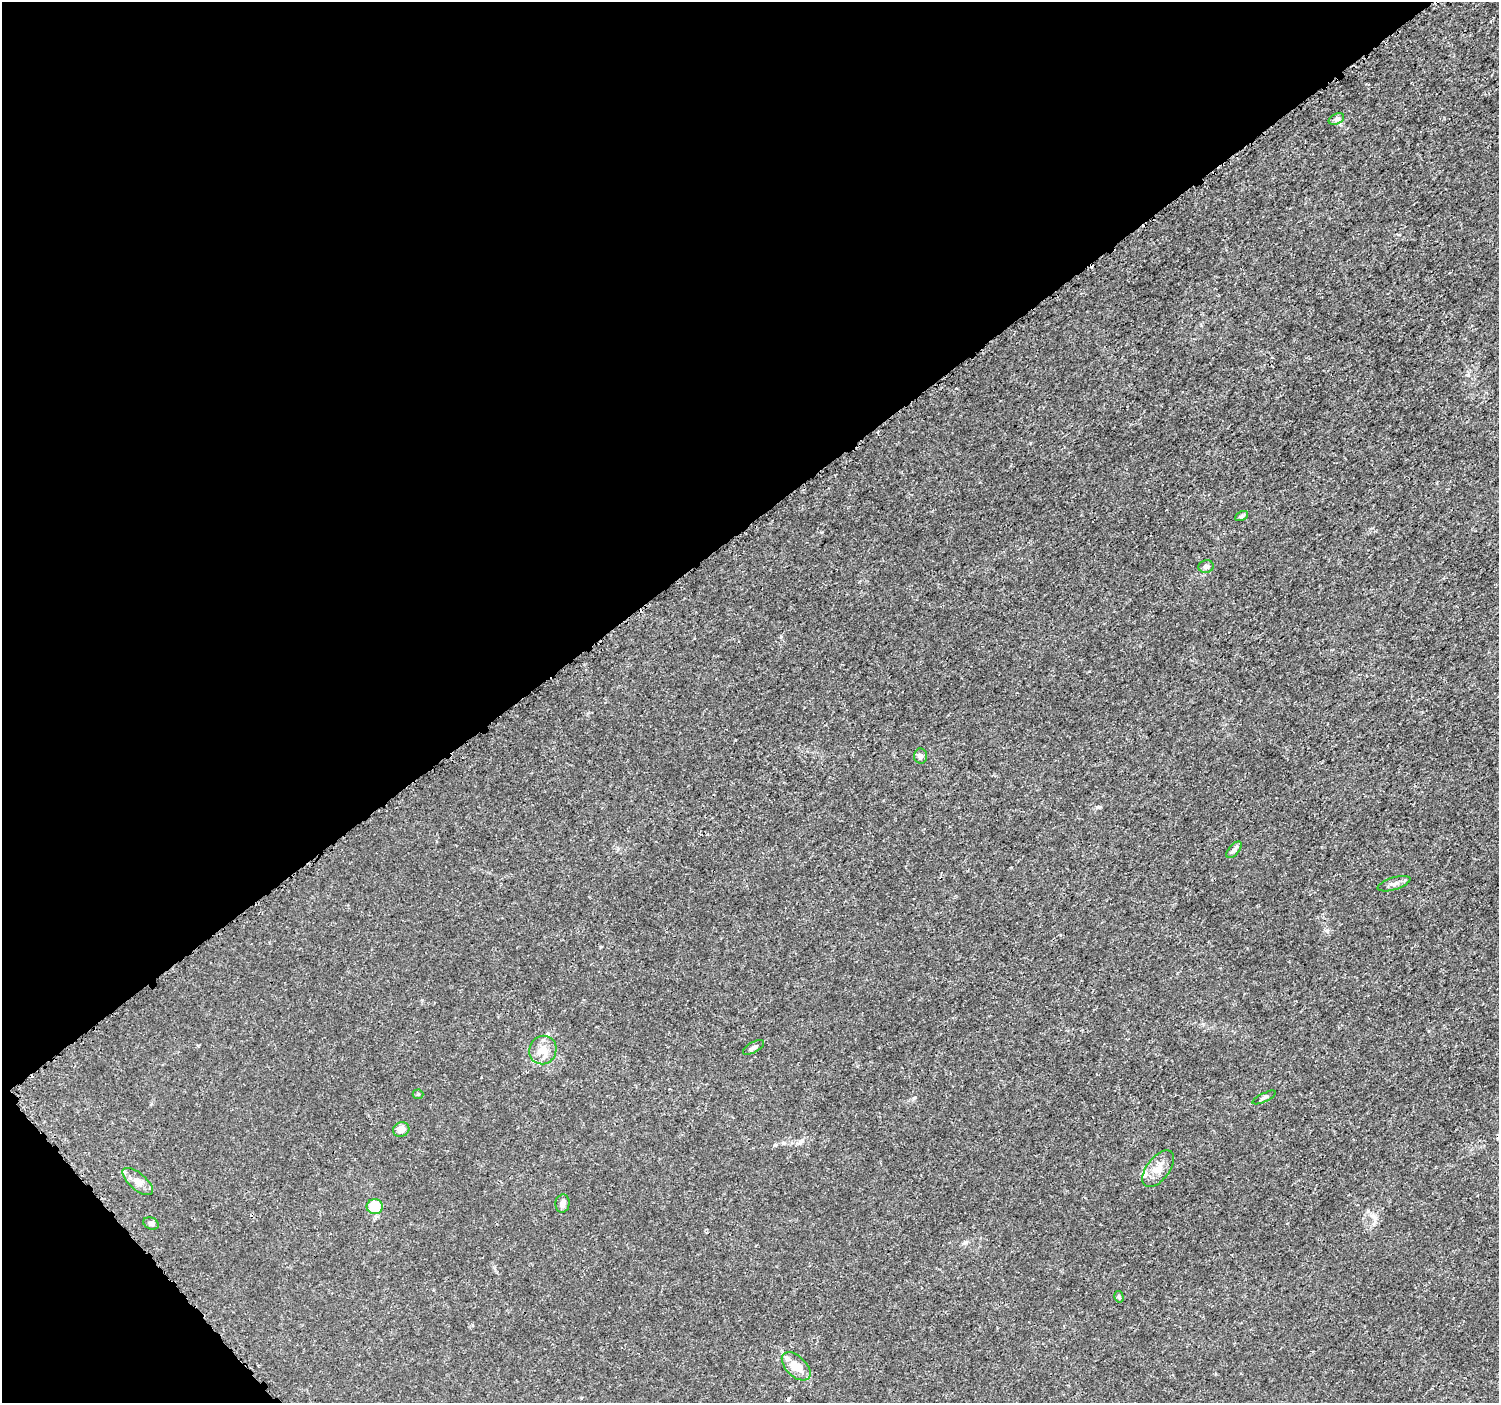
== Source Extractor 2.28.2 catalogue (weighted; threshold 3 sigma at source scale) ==
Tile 5 of 4 x 4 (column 1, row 2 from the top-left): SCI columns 22-1518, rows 2965-4365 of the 6038 x 5992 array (HDU 1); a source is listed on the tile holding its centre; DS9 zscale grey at full resolution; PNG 1501 x 1405 px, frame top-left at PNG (2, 2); each listed source drawn as its Kron ellipse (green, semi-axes under 4 px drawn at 4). Shown black and unused: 39% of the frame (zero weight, under 3 of 5 exposures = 2% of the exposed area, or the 3 px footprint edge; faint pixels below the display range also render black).
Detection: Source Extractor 2.28.2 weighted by HDU 2 'WHT'; one run over the whole footprint, this tile lists its part. Background 0.00153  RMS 7.0e-04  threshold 0.00316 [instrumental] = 3 sigma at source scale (4.5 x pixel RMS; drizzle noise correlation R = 1.50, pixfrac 1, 0.0396/0.0396 arcsec/px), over >= 5 px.
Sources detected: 21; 2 cosmic-ray / hot-pixel residue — neither listed nor drawn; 1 inside a brighter listed object's ellipse — not listed separately; the other 18 listed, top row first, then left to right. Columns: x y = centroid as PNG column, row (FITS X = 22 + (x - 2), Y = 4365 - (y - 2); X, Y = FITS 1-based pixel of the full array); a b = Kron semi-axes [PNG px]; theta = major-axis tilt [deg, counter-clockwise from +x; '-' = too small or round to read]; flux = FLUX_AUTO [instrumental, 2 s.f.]
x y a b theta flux
1336 119 8 5 26 0.15
1242 516 7 4 27 0.11
1206 567 7 6 - 0.21
921 756 7 6 - 0.21
1234 850 10 5 50 0.24
1394 884 17 6 17 0.3
753 1047 12 5 28 0.2
543 1050 14 13 - 0.83
418 1094 5 5 - 0.093
1264 1097 13 4 26 0.15
401 1129 8 7 - 0.52
1158 1169 21 11 53 0.83
138 1181 18 8 -40 0.57
562 1203 9 7 85 0.29
375 1207 8 7 - 1.8
151 1223 8 6 -23 0.23
1119 1297 6 4 -75 0.11
796 1366 17 10 -44 1.2
Unlisted compact peaks at least as high as the median listed source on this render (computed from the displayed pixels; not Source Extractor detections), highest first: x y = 1468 375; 1098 807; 781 637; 965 1242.